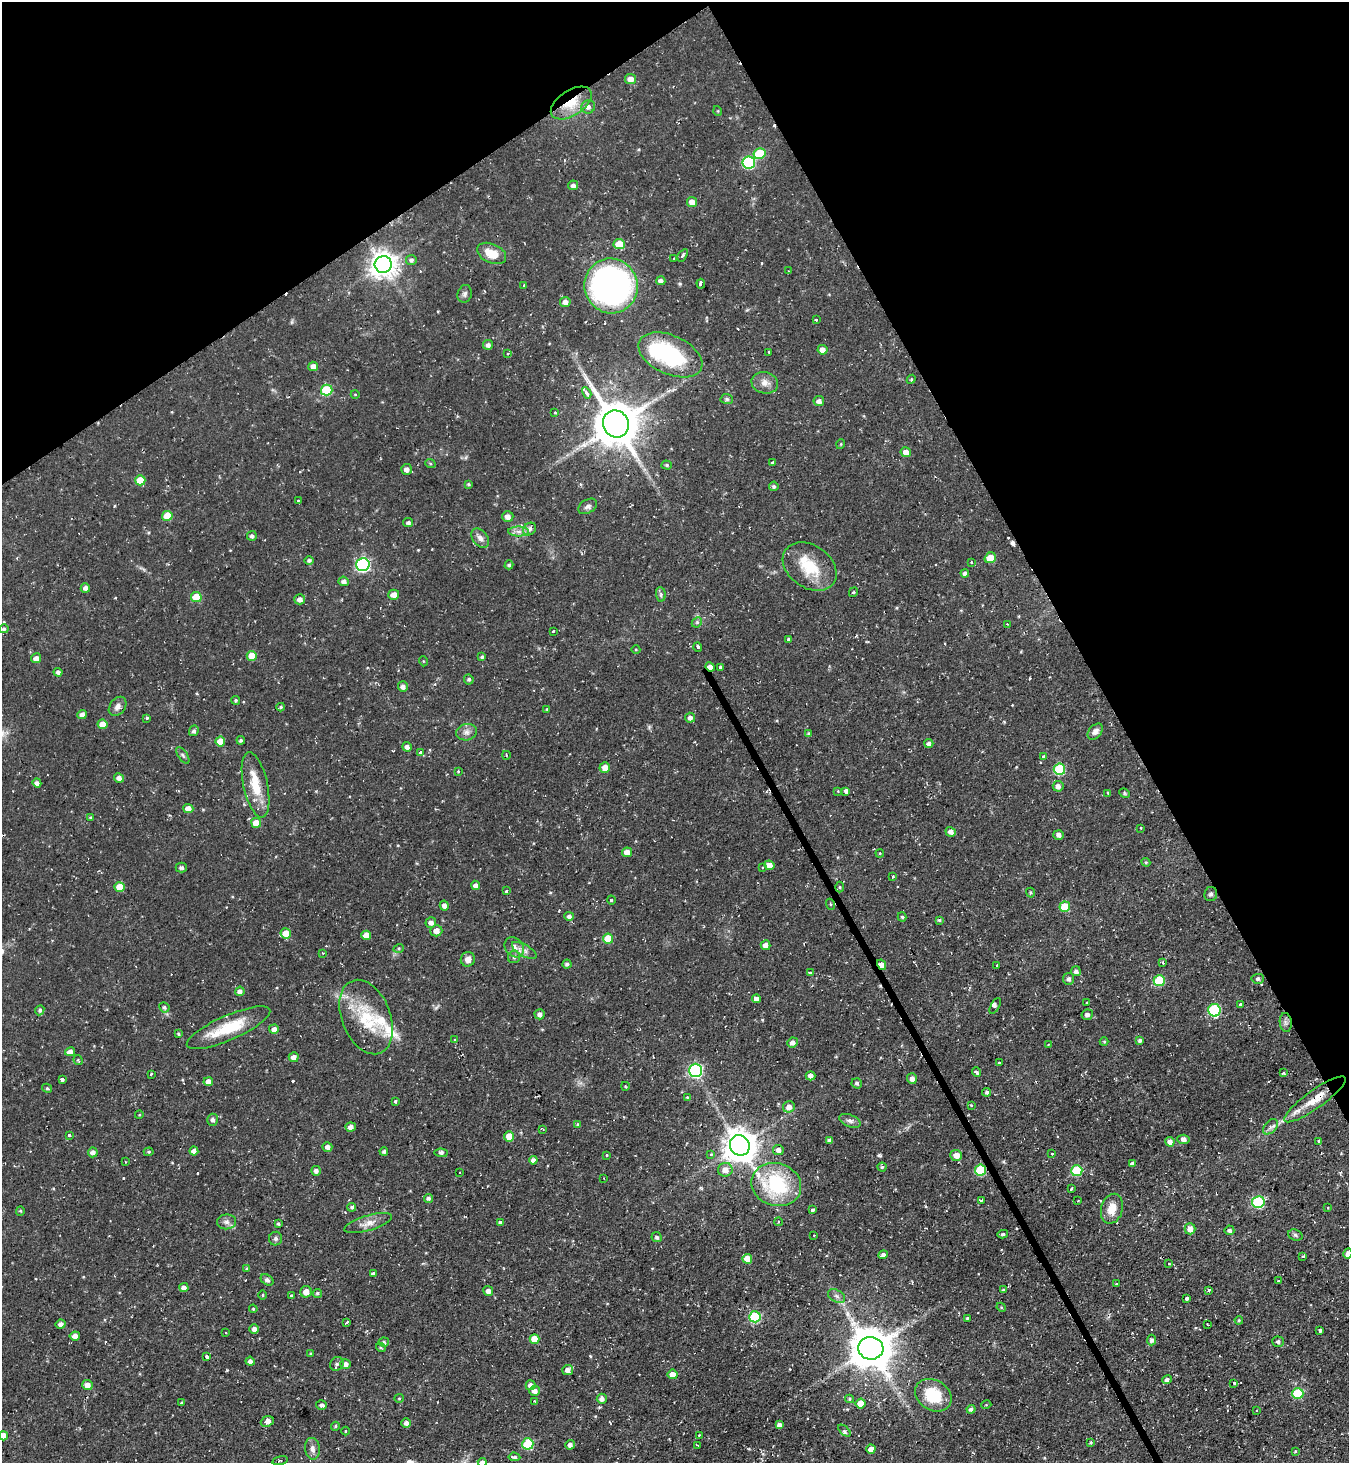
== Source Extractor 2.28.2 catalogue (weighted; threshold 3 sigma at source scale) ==
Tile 3 of 4 x 4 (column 3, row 1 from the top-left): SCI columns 2850-4196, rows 4385-5845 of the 5837 x 5845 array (HDU 1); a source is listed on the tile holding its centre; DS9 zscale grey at full resolution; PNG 1351 x 1465 px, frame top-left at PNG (2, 2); each listed source drawn as its Kron ellipse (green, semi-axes under 4 px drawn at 4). Shown black and unused: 27% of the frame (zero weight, under 2 of 3 exposures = <1% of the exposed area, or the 3 px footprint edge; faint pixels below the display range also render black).
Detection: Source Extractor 2.28.2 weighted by HDU 2 'WHT'; one run over the whole footprint, this tile lists its part. Background 0.0495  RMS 0.0059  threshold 0.0263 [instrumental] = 3 sigma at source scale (4.5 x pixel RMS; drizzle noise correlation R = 1.50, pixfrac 1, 0.05/0.05 arcsec/px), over >= 5 px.
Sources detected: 368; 1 inside a brighter object's white glare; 19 cosmic-ray / hot-pixel residue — neither listed nor drawn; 6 inside a brighter listed object's ellipse — not listed separately; the other 342 listed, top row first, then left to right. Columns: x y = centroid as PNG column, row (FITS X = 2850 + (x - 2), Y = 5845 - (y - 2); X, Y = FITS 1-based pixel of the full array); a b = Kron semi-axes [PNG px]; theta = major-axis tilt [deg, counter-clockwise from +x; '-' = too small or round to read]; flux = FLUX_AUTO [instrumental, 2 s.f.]
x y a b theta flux
630 79 5 5 - 4.8
571 103 23 12 33 15
588 107 7 6 - 2.4
718 111 5 3 - 0.45
760 153 6 5 - 21
749 163 6 6 - 54
573 185 5 4 - 2.2
692 202 5 5 - 4.5
619 244 5 5 - 12
492 253 15 9 -24 9.6
683 255 7 4 56 1.1
674 259 3 3 - 2.1
411 260 5 5 - 1.5
383 264 8 8 - 620
789 271 3 3 - 0.47
661 281 5 4 - 2.2
701 284 5 3 - 13
524 285 3 3 - 0.99
611 286 27 26 - 230
465 294 9 7 73 1.7
565 302 5 5 - 3.2
816 320 4 3 - 0.81
488 345 5 5 - 2.2
822 350 5 4 - 4.1
769 352 3 3 - 1.3
507 353 4 3 - 0.69
670 355 34 19 -24 54
313 366 5 4 - 3.1
911 379 5 4 - 0.68
765 383 13 10 -13 4.3
327 390 6 5 - 27
587 393 6 4 -61 2.8
355 394 4 3 - 0.41
727 399 6 5 - 0.96
819 401 5 5 - 2.4
555 413 3 2 - 0.67
616 424 14 12 -60 2100
841 444 5 3 - 0.52
906 452 5 5 - 4.4
430 463 5 3 - 0.6
773 463 4 3 - 4.4
667 465 5 4 - 0.86
406 469 5 5 - 2.7
140 480 5 5 - 9.7
469 484 4 3 - 0.73
774 486 5 4 - 1.2
298 501 4 3 - 0.6
588 506 10 6 31 2.1
167 516 5 5 - 13
508 516 5 5 - 3.2
408 523 5 4 - 1.4
530 529 7 5 41 1.7
519 531 10 5 0 2.6
252 536 5 5 - 1.6
480 538 11 7 -53 3
990 558 6 5 - 11
309 560 4 4 - 1.2
971 562 3 3 - 0.61
363 565 6 6 - 100
509 565 4 4 - 1
810 566 29 21 -35 20
965 573 4 4 - 1.9
344 581 5 4 - 2.2
85 588 5 4 - 2.6
853 592 5 3 - 0.83
661 594 7 5 -84 1.2
394 595 5 5 - 4.1
196 597 5 5 - 13
300 599 5 5 - 3
697 622 6 4 45 0.97
1007 624 3 2 - 0.48
4 629 5 4 - 1.2
553 631 3 3 - 1.8
789 639 3 3 - 2.6
698 647 5 3 - 2
636 650 4 3 - 0.47
252 656 5 5 - 9.1
482 657 3 3 - 0.97
36 658 5 5 - 2.8
423 661 5 3 - 0.49
710 667 5 3 - 4
721 667 4 3 - 7.7
58 672 4 4 - 1.6
469 679 5 4 - 1.1
403 687 5 5 - 2.4
236 700 4 4 - 0.86
118 706 11 7 52 2.8
281 707 4 3 - 0.97
547 709 3 3 - 0.51
82 714 5 4 - 2.6
147 718 4 3 - 2.4
690 718 5 5 - 2.3
103 724 5 5 - 7
194 731 5 4 - 1.6
467 732 10 8 12 2.9
1095 732 9 6 48 2.8
809 734 4 4 - 0.93
241 740 4 4 - 1.1
220 742 5 5 - 8.6
929 743 4 4 - 1.8
407 747 5 4 - 2.4
421 752 3 3 - 1.9
183 755 9 4 -55 1.3
506 755 4 2 - 0.55
1043 756 3 3 - 3.3
605 767 5 5 - 4.3
1059 769 6 5 - 39
458 771 3 3 - 0.58
119 778 5 4 - 2.7
37 783 4 4 - 2.2
256 785 33 12 -78 15
1058 786 5 5 - 2.7
838 791 3 3 - 0.57
846 791 4 4 - 1.4
1108 793 4 3 - 1.5
1125 793 6 4 -23 0.74
188 809 5 4 - 4.6
90 817 4 4 - 0.78
256 823 5 5 - 8.2
1141 828 3 2 - 0.7
951 832 5 4 - 2.5
1059 835 5 5 - 2
627 852 5 4 - 4.8
880 853 4 3 - 0.53
1146 862 4 4 - 0.69
769 865 5 4 - 4.6
181 867 5 5 - 1.3
762 868 4 3 - 0.78
893 877 3 2 - 1.2
475 885 4 4 - 2.2
120 887 5 5 - 9.7
840 887 5 3 - 0.63
506 891 3 3 - 1.6
1030 893 5 4 - 0.83
1211 894 7 6 - 1.6
611 900 4 3 - 0.58
830 904 5 3 - 0.64
444 906 5 4 - 2.7
1065 907 5 5 - 17
569 916 5 4 - 2
902 917 4 4 - 0.98
939 920 3 3 - 0.86
431 922 5 5 - 2.9
436 931 6 5 - 4.3
286 933 5 5 - 8.5
366 935 5 4 - 6.9
608 939 5 5 - 15
766 945 5 4 - 4.1
514 947 11 8 -51 3.9
399 948 5 3 - 0.59
524 950 14 6 -30 2.9
323 953 3 3 - 0.48
514 957 6 6 - 1.3
468 959 7 7 - 3.6
1163 962 4 3 - 1.2
567 964 4 4 - 1.5
882 965 5 3 - 8.2
997 965 3 3 - 2
1076 971 5 5 - 1.8
810 972 3 3 - 2.9
1069 979 6 5 - 1.5
1258 979 6 5 - 1.3
1159 981 5 5 - 26
240 991 4 4 - 2.1
757 999 4 4 - 2.8
1086 1003 3 2 - 0.46
1241 1004 3 3 - 4.5
995 1006 9 4 61 1.2
164 1007 5 5 - 1.3
40 1010 5 4 - 1.2
1214 1010 6 6 - 54
540 1014 5 5 - 2.3
1087 1015 5 5 - 1.8
366 1017 39 24 -69 29
1286 1023 9 6 -83 1.8
228 1028 45 12 24 23
274 1029 5 4 - 2.8
178 1034 4 3 - 0.79
455 1040 4 3 - 0.74
1140 1040 4 3 - 1.2
792 1042 5 5 - 2.7
1104 1042 4 4 - 0.61
1048 1044 3 2 - 0.42
70 1052 5 4 - 3.6
294 1057 5 5 - 3.8
78 1060 5 3 - 0.52
999 1063 3 3 - 1.3
695 1070 6 6 - 91
976 1072 5 3 - 4.4
1283 1073 3 3 - 1.2
151 1074 3 3 - 0.71
810 1076 5 4 - 2.8
62 1079 4 3 - 4.7
912 1079 5 5 - 2.5
208 1082 4 4 - 5
857 1083 5 5 - 1.3
625 1086 4 3 - 0.6
47 1088 5 3 - 0.75
987 1092 4 4 - 1.2
687 1097 4 3 - 0.55
1315 1099 37 9 36 13
395 1101 3 3 - 0.96
971 1105 3 3 - 0.57
789 1107 6 5 - 3.6
139 1115 4 3 - 0.46
213 1120 6 5 - 1.8
850 1121 11 6 -20 2.2
577 1124 4 4 - 0.63
351 1127 5 4 - 2.8
1270 1127 9 5 47 1.9
543 1129 3 2 - 0.56
69 1135 3 3 - 1
509 1136 5 5 - 7
1183 1139 6 4 -6 2.2
829 1140 4 4 - 1.6
1319 1141 3 3 - 1.1
1170 1142 5 4 - 2.6
740 1145 10 9 - 1000
327 1147 5 5 - 2.5
778 1150 5 5 - 2.3
194 1151 4 4 - 2.8
384 1151 4 4 - 1.1
93 1152 5 5 - 2.7
149 1152 5 4 - 0.8
441 1153 6 4 -1 1.3
711 1154 4 3 - 1.1
1052 1154 3 2 - 0.7
606 1155 3 2 - 0.49
956 1155 6 5 - 4.9
533 1160 4 4 - 2.8
125 1162 2 2 - 0.59
1133 1164 4 4 - 2.1
882 1167 4 4 - 0.89
725 1170 7 7 - 4.7
980 1170 5 5 - 34
316 1171 5 4 - 2
1077 1171 5 5 - 33
460 1172 3 2 - 0.85
604 1178 2 2 - 0.41
776 1185 25 21 -18 45
1071 1189 3 3 - 1.4
428 1198 4 4 - 1.3
981 1200 3 2 - 1
1078 1201 3 2 - 0.74
1258 1202 6 6 - 54
352 1207 4 4 - 1.2
1328 1207 3 2 - 0.48
1112 1209 15 10 74 7.8
812 1210 3 3 - 1.9
20 1211 4 4 - 0.65
226 1222 9 7 5 2.3
500 1222 3 3 - 1.6
778 1222 4 3 - 0.48
368 1223 25 7 16 5.5
278 1224 3 3 - 0.87
1190 1229 5 5 - 4.3
1229 1230 5 5 - 1.4
1003 1234 5 4 - 0.82
814 1235 2 2 - 0.53
1295 1235 7 5 -20 1.2
657 1237 5 5 - 1.4
275 1239 7 6 - 1.4
1348 1254 5 4 - 2.6
883 1255 5 4 - 1.8
1303 1256 3 3 - 0.71
747 1259 5 5 - 7
1169 1264 3 3 - 0.75
246 1269 4 3 - 0.75
373 1273 4 3 - 1.4
267 1280 7 5 -37 1.5
1279 1280 3 2 - 0.62
1117 1284 3 3 - 0.74
184 1287 4 4 - 2.6
1003 1290 3 3 - 0.85
1209 1290 3 3 - 1.3
488 1291 5 5 - 2.7
306 1292 6 5 - 4.9
317 1293 4 4 - 0.95
262 1295 4 3 - 0.53
291 1296 4 3 - 1.7
837 1296 9 6 -28 1.7
1187 1299 3 3 - 8.4
1001 1307 5 3 - 0.56
253 1309 4 3 - 0.64
755 1317 5 5 - 37
967 1318 3 2 - 0.54
1239 1320 4 3 - 0.64
347 1322 4 3 - 2.3
61 1324 5 4 - 2.5
1208 1324 3 2 - 0.56
254 1329 5 4 - 2.1
1320 1330 4 3 - 1.7
225 1333 3 2 - 0.68
75 1336 5 4 - 3.2
534 1339 5 5 - 8.1
1152 1340 5 4 - 1.9
384 1342 5 4 - 1
1278 1342 5 5 - 1.2
381 1348 5 3 - 0.63
871 1348 12 11 - 2000
311 1354 4 3 - 0.74
207 1356 4 3 - 2
250 1361 4 4 - 2
337 1364 7 6 - 1.5
346 1364 5 5 - 2.7
568 1370 5 5 - 3
673 1374 5 5 - 4.6
1167 1379 5 4 - 2
1234 1383 3 3 - 1
87 1385 5 5 - 4.2
531 1385 5 5 - 3.1
535 1391 5 5 - 3.2
1298 1393 6 5 - 28
933 1395 19 15 -32 22
399 1398 5 4 - 0.64
602 1399 5 5 - 2.5
850 1399 4 4 - 0.81
535 1401 3 3 - 0.61
181 1403 3 3 - 0.63
861 1403 5 5 - 8.7
321 1405 5 5 - 1.6
986 1405 5 3 - 0.55
971 1409 4 4 - 1.7
1257 1410 3 2 - 0.86
267 1421 7 5 23 4.9
406 1423 5 5 - 2.4
779 1425 4 4 - 2.3
335 1426 4 4 - 0.79
345 1431 4 3 - 0.43
844 1431 7 4 -42 1.2
699 1435 3 3 - 1.3
3 1436 4 4 - 4.6
1090 1442 4 3 - 0.64
528 1444 5 5 - 34
570 1445 5 5 - 2.4
697 1445 3 2 - 0.52
312 1449 11 7 -83 3.1
871 1449 4 4 - 4.4
1295 1451 4 4 - 0.53
514 1457 6 3 -6 1.1
280 1461 8 2 15 0.77
482 1462 4 4 - 2.2
Overlapping masked pixels (flux is a lower limit): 6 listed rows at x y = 571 103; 710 667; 882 965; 228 1028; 1315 1099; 980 1170
Isophote crosses this tile's border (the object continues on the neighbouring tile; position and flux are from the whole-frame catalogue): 3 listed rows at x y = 1348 1254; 3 1436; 482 1462